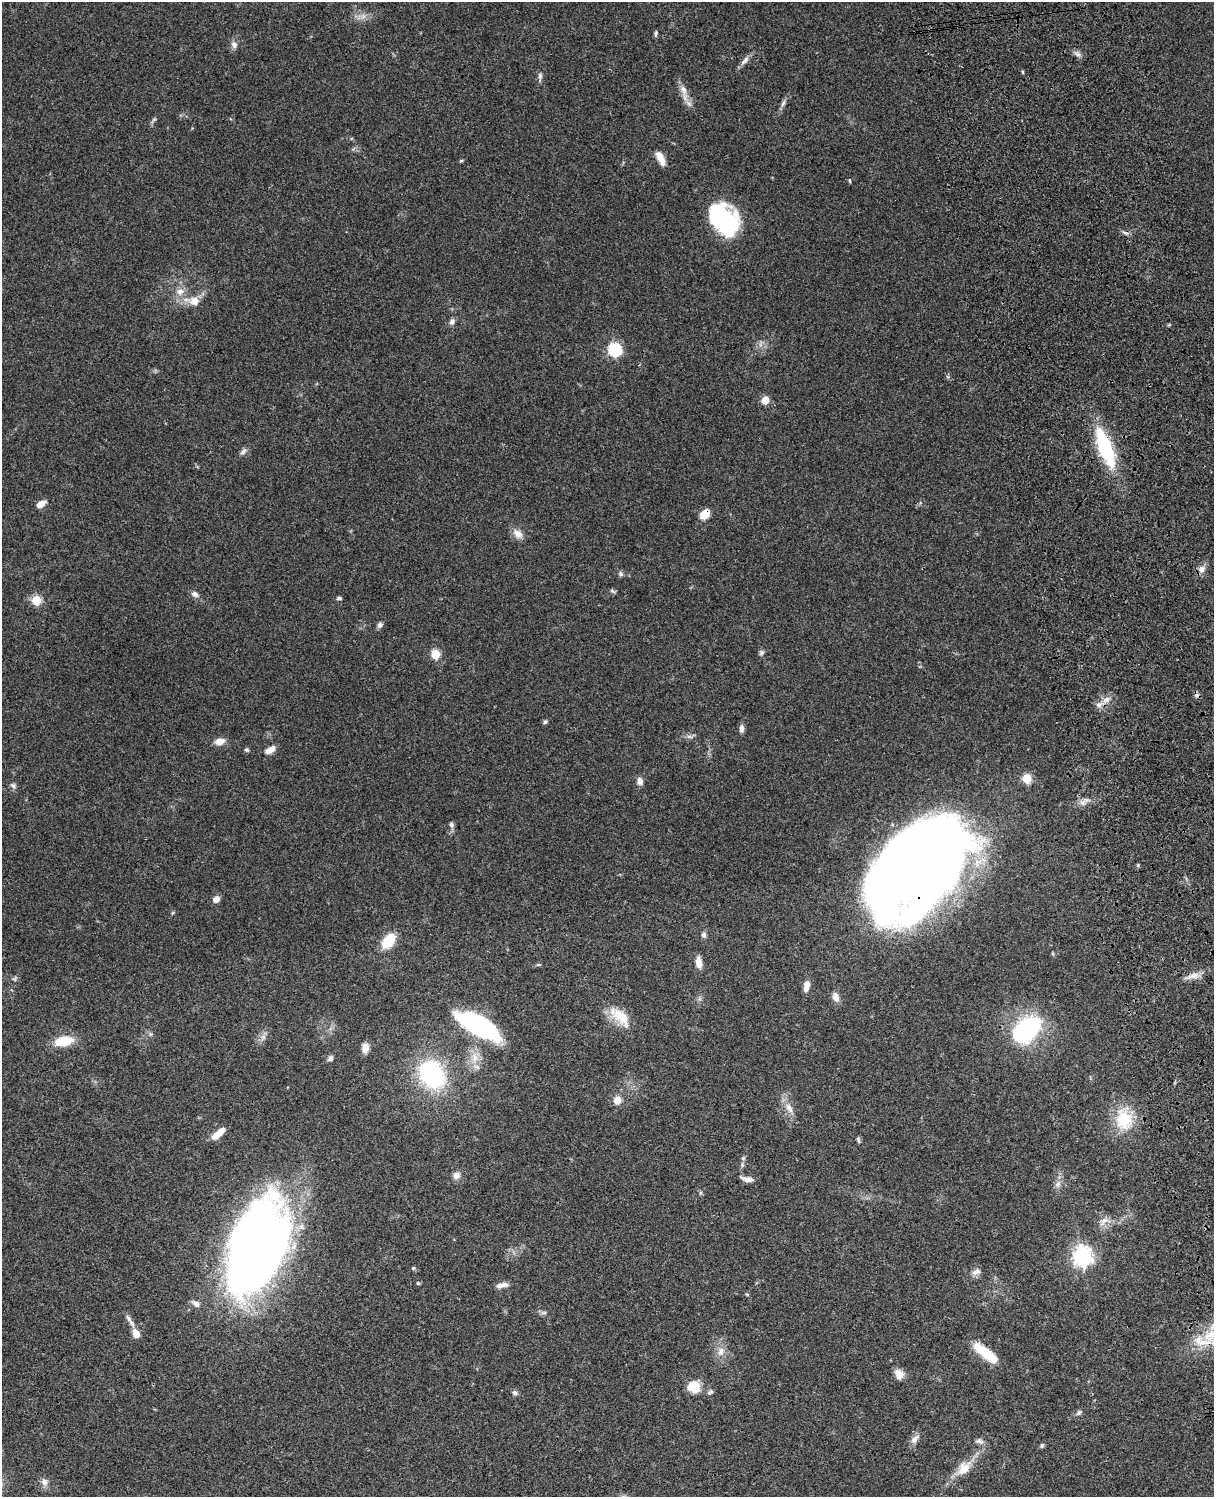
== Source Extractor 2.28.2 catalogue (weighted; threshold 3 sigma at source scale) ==
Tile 6 of 4 x 3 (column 2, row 2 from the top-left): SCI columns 1333-2544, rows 1773-3267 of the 5087 x 4926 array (HDU 1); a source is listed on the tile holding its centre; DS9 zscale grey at full resolution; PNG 1216 x 1499 px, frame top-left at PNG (2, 2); no overlay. Shown black and unused: <1% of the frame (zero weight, under 3 of 4 exposures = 6% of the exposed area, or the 3 px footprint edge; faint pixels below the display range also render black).
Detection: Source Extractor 2.28.2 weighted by HDU 2 'WHT'; one run over the whole footprint, this tile lists its part. Background 0.104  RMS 0.0065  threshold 0.0293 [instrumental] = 3 sigma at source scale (4.5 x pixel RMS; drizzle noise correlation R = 1.50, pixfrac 1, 0.05/0.05 arcsec/px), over >= 5 px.
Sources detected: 111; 1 too faint to see at this stretch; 4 inside a brighter object's white glare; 1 cosmic-ray / hot-pixel residue — not listed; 5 inside a brighter listed object's ellipse — not listed separately; the other 100 listed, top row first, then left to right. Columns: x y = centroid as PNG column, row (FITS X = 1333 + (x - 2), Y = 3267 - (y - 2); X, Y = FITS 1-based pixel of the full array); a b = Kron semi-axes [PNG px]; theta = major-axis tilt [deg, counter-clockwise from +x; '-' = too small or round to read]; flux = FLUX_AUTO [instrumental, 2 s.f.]
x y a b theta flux
656 34 7 4 79 1.2
234 45 10 8 -81 3
1078 54 9 6 -26 2.3
745 60 16 6 46 3.2
1023 72 5 3 - 0.69
540 76 9 6 90 1.9
683 90 19 9 -70 6.4
783 103 10 5 65 2
154 119 6 4 2 0.91
660 158 16 7 -63 7.2
461 161 5 4 - 0.79
850 180 6 3 -81 0.65
725 221 28 26 -70 60
1125 233 9 4 -10 1.6
180 292 12 10 16 5.4
195 301 13 11 -9 7.6
452 322 8 6 64 2.5
615 349 6 6 - 88
765 400 5 5 - 17
1105 448 38 13 -69 57
243 451 11 6 48 2.2
41 504 9 6 29 6.2
705 514 12 8 43 8.3
518 534 15 10 -43 5.1
1202 569 9 8 - 3.9
621 574 7 6 - 1.5
612 591 9 4 -27 1.1
195 594 10 7 -33 2.7
339 598 6 5 - 1.4
36 600 5 5 - 35
380 625 7 6 - 2
761 652 7 6 - 1.6
435 654 5 5 - 29
1106 700 12 7 31 4
545 722 6 5 - 1.2
742 728 10 5 90 2.7
689 737 9 4 -9 1.8
219 741 10 7 11 6.5
247 750 5 5 - 1.2
270 750 13 7 30 4.9
1027 778 5 5 - 31
640 781 9 7 -81 3.3
13 785 9 6 -29 1.8
1083 802 15 7 35 3.8
451 825 7 6 - 1.7
924 859 89 53 52 1200
216 899 7 6 - 4.6
173 913 6 4 31 0.72
704 935 8 6 -80 1.8
388 941 16 10 51 18
699 963 13 6 -83 5.7
538 965 6 3 0 0.78
1192 976 23 6 20 5.1
15 978 8 5 47 1.3
806 986 13 7 80 5.5
836 997 12 8 -73 4.5
621 1016 24 16 -40 15
478 1026 44 15 -29 94
1027 1029 34 21 41 78
151 1034 6 5 - 1.2
263 1037 10 7 75 2.9
63 1041 15 8 12 21
365 1048 10 7 84 6.1
474 1057 17 10 -90 8.6
330 1058 8 6 48 1.9
431 1074 28 22 -53 79
617 1100 10 10 - 5.3
789 1108 18 9 -60 6.3
1124 1119 26 20 -78 27
216 1136 12 8 28 6.3
858 1140 8 4 -67 1.2
743 1158 7 5 46 1.2
456 1175 9 9 - 3.6
747 1179 13 6 -10 3.8
1058 1184 10 7 58 3
700 1193 6 4 71 0.8
1104 1221 16 8 42 4.4
256 1248 83 42 70 690
1082 1256 7 7 - 340
413 1268 6 5 - 0.89
976 1272 12 8 26 3.4
418 1283 5 4 - 0.74
502 1285 14 6 8 4.4
747 1294 5 3 - 0.61
196 1303 11 7 -35 3.2
544 1313 7 4 0 1.3
128 1318 13 6 -57 2.8
136 1334 10 7 -65 6.6
721 1351 13 10 73 5.5
984 1352 26 10 -38 19
899 1374 12 9 -63 5.4
693 1386 14 13 - 13
710 1392 9 6 31 1.5
515 1393 7 6 - 1.6
1079 1413 8 5 45 1.6
915 1439 15 7 47 3.6
979 1441 10 6 -26 2.4
1042 1445 7 5 59 1.1
964 1468 24 14 47 12
44 1482 12 8 -79 3.5
Overlapping masked pixels (flux is a lower limit): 4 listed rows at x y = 1105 448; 705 514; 924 859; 1192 976